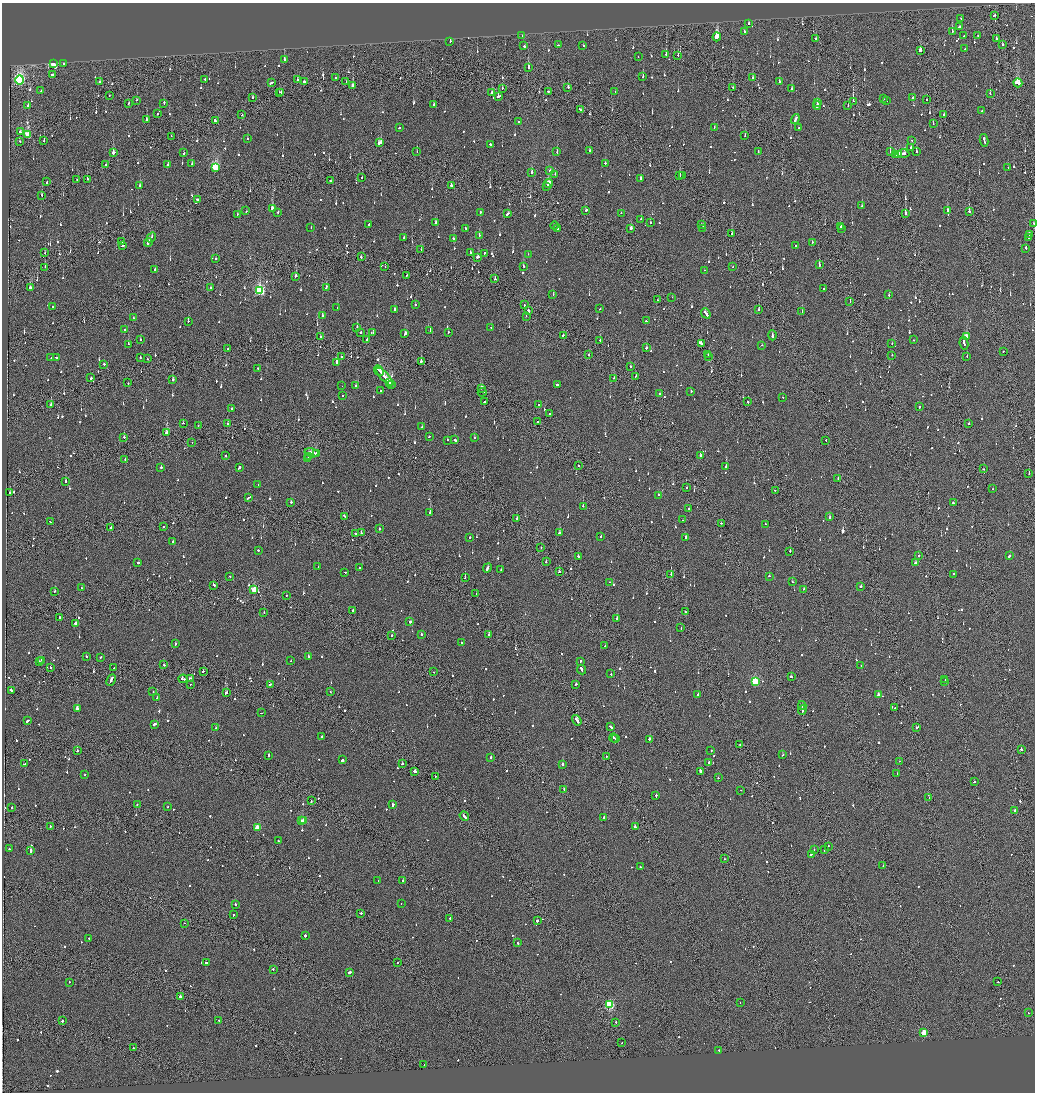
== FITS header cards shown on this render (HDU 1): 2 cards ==
NAXIS1  =                 2065
NAXIS2  =                 2180

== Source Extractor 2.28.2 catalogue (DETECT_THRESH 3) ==
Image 2065 x 2180 px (HDU 1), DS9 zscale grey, zoomed out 1/2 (1 PNG px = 2 x 2 image px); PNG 1037 x 1094 px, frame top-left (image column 1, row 2179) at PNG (2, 3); each listed source drawn as its Kron ellipse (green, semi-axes under 4 px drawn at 4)
Background -0.121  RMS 0.067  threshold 0.201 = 3 sigma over >= 5 px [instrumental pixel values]
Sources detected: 1389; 58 cannot appear on this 1/2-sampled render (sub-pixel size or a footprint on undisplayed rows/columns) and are neither listed nor drawn; of the other 1331, the 500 brightest by FLUX_AUTO listed and drawn (831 fainter detections omitted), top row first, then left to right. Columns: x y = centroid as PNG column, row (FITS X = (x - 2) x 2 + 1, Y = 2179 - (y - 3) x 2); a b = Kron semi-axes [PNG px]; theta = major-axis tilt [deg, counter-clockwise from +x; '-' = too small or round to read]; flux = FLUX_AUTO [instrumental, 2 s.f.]
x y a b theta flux
994 15 3 2 - 140
961 18 2 2 - 83
749 24 2 2 - 140
959 27 2 2 - 7200
745 31 3 2 - 240
952 32 3 2 - 370
522 35 2 2 - 110
978 35 2 2 - 260
964 36 4 2 - 210
717 37 4 3 - 1000
816 38 2 2 - 130
996 38 2 2 - 670
450 42 2 2 - 240
558 45 2 2 - 90
1002 45 2 1 - 960
524 46 2 2 - 270
583 46 2 1 - 210
965 49 2 2 - 710
920 50 3 2 - 500
666 54 2 1 - 400
678 55 2 2 - 340
638 57 2 2 - 130
284 60 2 2 - 260
53 64 2 2 - 1100
64 64 2 2 - 330
528 68 2 2 - 380
52 75 2 2 - 710
336 77 2 2 - 100
643 77 2 2 - 140
753 78 2 2 - 220
205 79 2 2 - 110
20 80 4 3 - 3000
298 80 2 2 - 390
100 81 3 2 - 170
304 82 3 2 - 390
346 82 2 2 - 120
779 82 2 2 - 86
271 83 3 2 - 210
1018 83 4 3 - 830
353 86 3 2 - 200
502 88 2 2 - 100
568 88 2 2 - 290
733 88 2 2 - 110
791 89 2 2 - 100
41 91 2 2 - 170
549 91 3 2 - 200
615 91 2 2 - 120
279 92 2 1 - 300
281 92 2 2 - 390
492 92 2 2 - 120
990 94 2 2 - 110
109 95 2 1 - 97
499 96 4 2 - 210
253 97 2 1 - 160
912 97 2 2 - 190
883 99 2 2 - 100
137 100 2 2 - 130
927 100 2 1 - 120
853 101 2 1 - 620
886 101 2 1 - 84
164 103 2 2 - 180
817 103 4 2 - 780
128 104 2 1 - 190
434 105 2 2 - 390
817 105 4 2 - 1000
28 106 2 2 - 370
848 106 2 1 - 89
580 110 3 2 - 120
982 111 2 2 - 160
158 113 2 2 - 100
242 115 2 2 - 93
944 115 2 1 - 91
795 119 5 2 - 400
146 120 2 2 - 310
215 121 3 2 - 430
518 122 2 1 - 170
933 124 2 2 - 110
399 128 2 2 - 120
714 128 2 2 - 99
798 128 2 1 - 400
20 132 3 2 - 130
28 135 4 2 - 630
171 136 2 1 - 130
745 136 2 2 - 89
248 139 2 2 - 84
912 140 2 2 - 170
984 140 6 2 -79 350
44 141 2 2 - 110
20 142 2 1 - 160
380 143 4 3 - 280
491 144 2 2 - 630
911 148 3 2 - 100
590 150 2 2 - 89
557 151 3 2 - 250
758 151 2 2 - 170
890 151 2 1 - 150
184 152 2 2 - 290
417 152 2 1 - 130
916 152 2 2 - 390
113 153 3 2 - 400
896 154 4 2 - 260
899 154 2 1 - 150
903 154 6 2 -1 400
605 163 2 2 - 91
192 164 2 2 - 140
106 165 2 2 - 370
168 165 2 2 - 850
215 167 4 3 - 1200
1008 168 2 2 - 110
550 171 2 2 - 89
532 172 3 2 - 340
555 174 2 2 - 90
682 175 3 2 - 130
679 176 3 2 - 120
362 177 2 2 - 91
641 178 2 2 - 250
87 179 2 1 - 330
77 180 2 1 - 230
330 181 2 2 - 110
47 182 2 2 - 92
548 183 5 2 - 530
140 185 2 2 - 110
451 185 2 2 - 480
547 186 2 1 - 170
42 195 2 1 - 100
198 200 2 1 - 250
862 206 2 2 - 190
272 208 3 2 - 560
586 210 2 2 - 160
947 210 3 2 - 120
246 211 2 2 - 99
969 211 2 2 - 540
278 212 2 2 - 290
480 212 2 2 - 280
621 213 2 2 - 120
905 213 2 1 - 480
237 214 2 2 - 89
508 214 3 2 - 240
641 219 2 2 - 120
436 222 3 2 - 110
651 223 2 2 - 120
1034 223 2 1 - 110
369 224 2 2 - 860
701 224 2 2 - 90
554 226 4 2 - 350
841 226 3 2 - 180
311 227 2 2 - 87
466 228 2 2 - 100
631 228 3 2 - 92
702 228 2 2 - 120
842 228 2 2 - 100
557 229 2 2 - 110
732 234 2 2 - 220
479 235 2 2 - 490
1029 235 2 2 - 160
151 237 5 2 - 390
404 237 2 2 - 84
1029 238 2 1 - 100
453 239 2 2 - 300
122 241 2 2 - 130
148 242 4 2 - 360
812 242 2 1 - 390
122 246 2 2 - 180
795 246 2 2 - 85
1026 248 2 2 - 430
421 250 2 1 - 91
470 252 3 2 - 88
45 253 2 2 - 130
484 253 2 2 - 180
528 254 2 1 - 200
361 257 2 2 - 150
478 257 3 2 - 270
216 259 2 1 - 120
819 265 3 2 - 140
524 266 2 2 - 96
45 267 2 1 - 130
385 267 2 1 - 130
733 267 2 2 - 100
155 269 2 2 - 180
704 270 2 1 - 120
296 276 2 2 - 140
406 276 2 1 - 84
495 279 2 2 - 130
211 287 2 2 - 140
326 287 3 2 - 180
30 288 4 2 - 230
823 288 2 1 - 150
259 291 4 3 - 1800
553 295 2 2 - 260
889 295 2 2 - 88
672 297 2 1 - 130
657 300 2 2 - 91
850 301 2 1 - 190
415 305 2 2 - 120
524 305 2 1 - 93
53 307 2 2 - 96
337 308 2 2 - 86
600 309 2 2 - 120
394 310 4 2 - 270
759 310 2 2 - 340
528 311 3 2 - 240
802 311 2 2 - 120
706 313 5 2 - 340
323 316 3 2 - 130
526 316 2 1 - 150
133 318 2 1 - 98
188 321 2 2 - 170
646 321 2 2 - 97
491 327 2 2 - 85
357 328 2 2 - 280
124 329 3 2 - 140
430 330 2 2 - 110
361 332 2 2 - 300
448 332 2 2 - 88
372 333 3 2 - 110
405 334 3 2 - 230
563 335 2 2 - 300
772 335 5 2 - 310
320 336 2 2 - 110
966 336 3 3 - 220
367 339 2 2 - 190
141 340 2 2 - 180
600 340 2 2 - 300
913 340 2 2 - 350
701 343 2 1 - 210
964 343 6 2 -79 550
128 344 2 2 - 170
892 344 2 2 - 91
762 345 2 2 - 140
228 348 2 2 - 110
646 348 2 2 - 110
1003 351 2 1 - 89
708 354 2 1 - 150
589 355 2 2 - 140
892 355 2 2 - 340
709 356 2 1 - 420
967 356 2 2 - 120
56 357 2 2 - 320
140 357 2 2 - 110
341 357 2 1 - 360
51 358 2 1 - 480
147 359 2 2 - 84
421 361 2 2 - 410
337 363 2 2 - 580
104 364 2 2 - 120
630 366 2 2 - 110
258 368 2 2 - 120
379 370 6 2 -47 440
635 376 2 1 - 110
385 377 11 2 -47 940
91 378 2 2 - 120
614 378 2 1 - 89
173 380 2 2 - 190
390 382 2 2 - 180
128 383 2 2 - 94
392 384 3 2 - 240
557 385 2 2 - 270
342 386 2 1 - 270
356 386 2 2 - 89
481 388 2 2 - 130
380 391 2 2 - 100
691 391 2 2 - 120
482 392 4 1 - 90
660 393 2 2 - 100
343 395 2 1 - 87
783 397 2 1 - 110
484 402 4 2 - 260
748 402 2 1 - 220
51 405 2 2 - 110
538 405 2 2 - 91
919 407 2 2 - 1300
231 409 2 2 - 150
549 414 2 2 - 240
538 422 2 2 - 130
183 423 2 2 - 86
228 424 2 2 - 190
968 424 2 2 - 110
198 426 2 1 - 100
422 426 2 2 - 150
167 433 3 2 - 1500
429 436 2 2 - 87
124 437 2 2 - 100
474 437 2 2 - 140
455 439 2 2 - 660
447 440 2 2 - 95
826 440 2 1 - 120
192 442 2 1 - 110
312 453 7 2 -14 600
317 454 2 2 - 200
225 455 2 2 - 110
700 455 2 2 - 690
309 457 2 2 - 310
125 459 2 2 - 140
307 459 3 2 - 380
578 466 2 1 - 130
726 467 2 2 - 440
161 468 2 2 - 230
239 468 3 2 - 360
983 469 2 2 - 140
1029 474 2 1 - 120
838 479 2 2 - 120
66 481 2 2 - 120
258 484 2 2 - 160
686 488 2 1 - 170
993 489 2 2 - 160
775 490 2 2 - 93
10 493 2 2 - 170
658 495 2 2 - 110
248 497 4 2 - 250
291 502 2 2 - 190
953 503 2 2 - 170
583 506 2 2 - 190
688 508 2 2 - 110
430 513 2 2 - 770
344 516 3 2 - 99
830 517 2 2 - 300
517 518 2 2 - 150
683 520 2 1 - 85
50 522 2 2 - 130
721 523 2 2 - 120
765 524 2 2 - 100
164 527 2 2 - 100
111 528 2 2 - 100
379 529 2 2 - 360
361 533 2 1 - 460
560 533 3 2 - 390
356 534 2 2 - 97
601 536 2 2 - 95
470 537 2 2 - 150
686 537 3 2 - 180
173 541 2 2 - 160
541 547 2 1 - 230
258 550 2 1 - 220
790 551 2 2 - 220
578 556 2 2 - 99
918 556 2 2 - 220
1009 556 3 2 - 190
546 561 3 2 - 120
138 563 2 2 - 500
916 563 3 2 - 300
318 566 2 1 - 89
359 568 2 2 - 230
487 568 5 2 - 480
501 570 2 2 - 86
345 572 2 1 - 98
559 572 2 2 - 130
671 574 2 2 - 410
954 574 2 2 - 110
229 576 2 2 - 110
769 576 2 2 - 170
465 578 2 2 - 210
610 582 2 2 - 88
792 582 2 1 - 150
214 585 2 2 - 170
861 586 2 2 - 190
81 588 2 2 - 110
804 589 2 2 - 95
254 590 3 3 - 590
54 591 2 2 - 110
476 594 2 1 - 89
286 595 2 2 - 99
353 610 2 2 - 560
685 612 3 1 - 93
264 613 2 1 - 99
60 618 2 2 - 130
617 618 2 2 - 270
410 622 2 2 - 500
75 624 2 2 - 1100
681 628 2 1 - 94
421 634 2 2 - 150
392 635 2 2 - 130
489 635 2 1 - 390
462 642 2 2 - 250
175 644 2 2 - 330
605 646 2 2 - 86
86 656 2 2 - 90
308 656 2 2 - 160
100 657 2 2 - 97
41 660 2 2 - 90
291 661 2 1 - 86
580 661 2 2 - 380
39 662 3 2 - 220
164 665 2 2 - 180
861 666 2 2 - 120
50 667 2 2 - 95
114 668 2 2 - 120
581 670 5 2 - 270
203 671 2 2 - 160
434 672 2 1 - 100
611 674 2 2 - 88
791 677 2 2 - 170
190 678 3 2 - 130
183 679 4 2 - 190
945 679 2 1 - 290
111 680 6 2 64 490
755 681 3 3 - 1000
945 681 2 2 - 370
190 684 2 1 - 85
270 684 3 2 - 290
576 684 2 2 - 140
11 690 3 2 - 360
153 692 2 2 - 94
330 692 2 2 - 100
226 693 3 1 - 530
698 694 2 2 - 400
878 695 2 2 - 680
157 698 2 2 - 450
802 705 4 1 - 310
895 707 2 2 - 160
77 709 2 2 - 2300
802 710 4 2 - 430
261 713 2 1 - 250
577 720 6 2 -57 1000
27 721 4 2 - 200
155 724 4 2 - 270
610 727 3 2 - 230
216 728 2 2 - 97
916 728 3 2 - 210
322 737 2 2 - 720
614 738 4 2 - 400
615 739 3 2 - 340
650 739 2 1 - 1000
740 745 2 1 - 89
1021 749 2 2 - 600
711 750 2 2 - 170
77 751 2 2 - 160
269 755 2 2 - 270
783 755 2 2 - 180
606 756 2 1 - 150
491 758 2 2 - 730
343 760 2 2 - 520
899 761 2 2 - 130
709 762 3 2 - 200
25 764 3 2 - 290
402 764 2 2 - 260
562 764 2 2 - 590
414 771 2 2 - 460
701 771 2 1 - 84
897 774 2 2 - 85
85 775 2 1 - 89
435 776 2 1 - 93
718 778 2 2 - 330
974 782 2 1 - 360
564 789 2 2 - 270
741 790 2 1 - 120
656 796 2 2 - 450
929 797 2 1 - 220
311 801 3 1 - 180
137 805 2 2 - 85
393 805 2 2 - 540
12 807 2 2 - 210
168 807 2 2 - 90
1014 810 2 2 - 370
464 816 5 2 - 310
604 817 2 2 - 300
301 820 2 1 - 92
304 821 3 2 - 210
50 826 2 2 - 140
635 827 2 2 - 4200
257 828 3 3 - 510
278 841 2 2 - 92
828 846 2 1 - 110
9 849 2 2 - 110
814 849 2 2 - 240
31 850 3 2 - 570
825 850 2 2 - 440
811 854 3 2 - 170
724 859 2 1 - 120
883 866 3 1 - 110
640 867 2 2 - 190
378 881 2 1 - 200
403 881 2 2 - 170
235 904 2 2 - 500
401 904 2 2 - 85
361 913 2 1 - 360
233 915 2 2 - 93
450 918 2 2 - 150
537 921 2 2 - 1800
184 923 2 1 - 300
305 936 2 2 - 400
88 938 2 1 - 140
517 943 2 2 - 120
397 962 2 2 - 280
207 963 3 2 - 170
273 969 2 2 - 150
349 972 3 2 - 260
69 982 2 2 - 100
998 982 2 2 - 160
180 997 2 2 - 3300
740 1003 2 1 - 210
609 1004 3 3 - 1400
1028 1013 2 2 - 110
219 1020 2 2 - 110
62 1021 2 2 - 460
616 1022 2 2 - 210
924 1032 3 2 - 270
622 1042 2 2 - 120
133 1048 2 2 - 180
719 1051 2 2 - 100
424 1064 2 2 - 140
At the frame edge (FLAGS 8, measured only in part): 1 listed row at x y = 1034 223
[831 fainter detections neither listed nor drawn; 58 sub-pixel or undisplayed-footprint detections neither listed nor drawn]